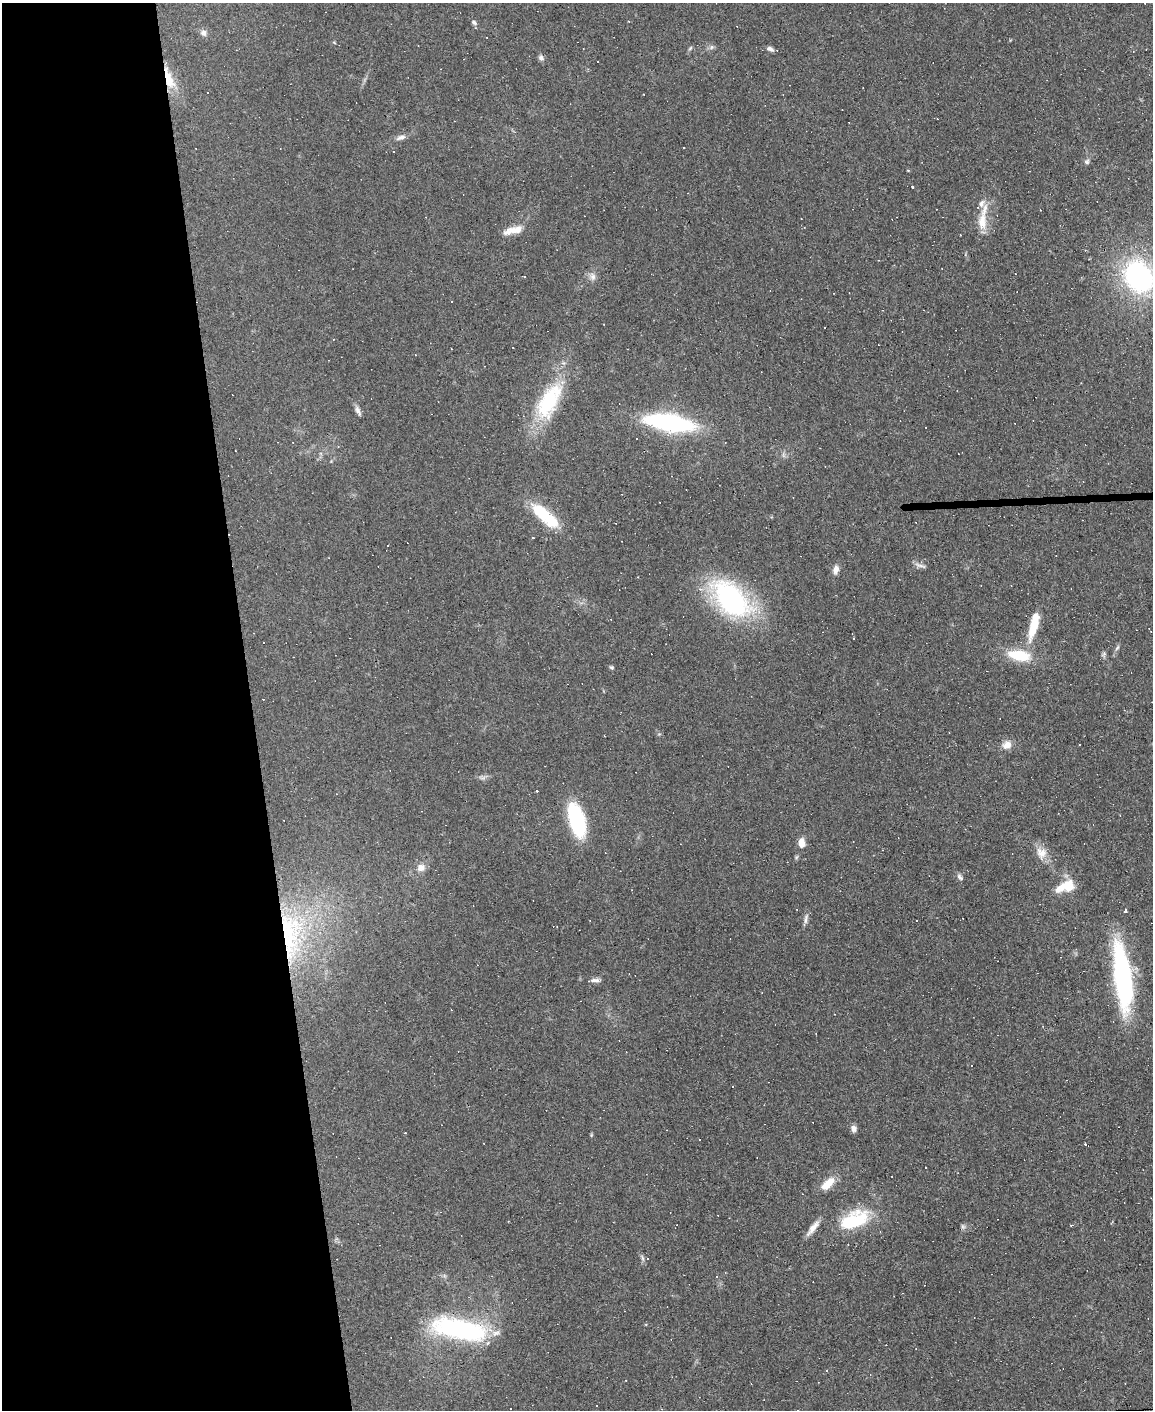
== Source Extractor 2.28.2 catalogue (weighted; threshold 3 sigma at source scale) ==
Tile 5 of 4 x 3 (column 1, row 2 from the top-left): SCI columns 1-1151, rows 1641-3048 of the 4603 x 4581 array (HDU 1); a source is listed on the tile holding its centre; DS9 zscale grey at full resolution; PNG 1155 x 1412 px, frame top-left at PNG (2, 3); no overlay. Shown black and unused: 22% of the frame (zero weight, under 3 of 4 exposures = <1% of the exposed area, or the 3 px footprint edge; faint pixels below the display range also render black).
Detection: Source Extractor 2.28.2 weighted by HDU 2 'WHT'; one run over the whole footprint, this tile lists its part. Background 0.0782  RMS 0.0055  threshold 0.0248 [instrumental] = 3 sigma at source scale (4.5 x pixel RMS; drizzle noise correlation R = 1.50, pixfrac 1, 0.05/0.05 arcsec/px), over >= 5 px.
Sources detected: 94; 30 cosmic-ray / hot-pixel residue — not listed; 6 inside a brighter listed object's ellipse — not listed separately; the other 58 listed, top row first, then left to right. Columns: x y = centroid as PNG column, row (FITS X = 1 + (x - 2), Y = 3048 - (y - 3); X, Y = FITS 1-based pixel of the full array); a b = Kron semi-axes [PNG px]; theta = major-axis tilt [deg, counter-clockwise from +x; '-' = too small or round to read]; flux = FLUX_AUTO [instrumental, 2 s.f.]
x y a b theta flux
629 21 3 2 - 0.46
474 22 8 5 -40 1.5
203 33 8 7 - 2.1
712 47 6 6 - 1.2
690 48 6 5 - 0.84
770 49 9 5 -22 1.8
541 58 8 7 - 1.6
169 78 30 9 -71 12
644 94 3 2 - 0.5
401 137 13 6 19 2.5
394 151 3 2 - 0.49
1087 162 7 7 - 1.3
912 187 3 3 - 1.5
982 221 25 11 -89 9.4
512 230 26 9 22 6.9
524 276 3 3 - 1.1
593 277 10 8 76 2.6
1139 277 30 24 -59 96
451 302 3 2 - 0.51
549 401 55 24 63 44
358 411 13 5 -65 2.1
670 423 47 16 -9 81
544 515 39 13 -40 25
920 565 20 3 -18 1.8
836 570 11 7 75 3.2
731 600 40 23 -46 110
1034 625 31 8 76 17
854 638 3 2 - 0.78
264 642 3 3 - 0.71
1117 648 9 4 54 1.1
1019 655 27 12 -10 18
611 667 5 5 - 0.88
263 699 3 2 - 0.68
1007 745 12 9 42 4.5
483 778 7 4 19 1.3
336 794 3 2 - 0.32
577 820 29 12 -74 58
801 843 10 7 -87 5
1041 853 16 14 -69 6.5
421 867 11 9 19 3.8
960 877 10 5 -51 1.5
1068 887 19 16 89 10
1125 910 3 3 - 1.1
806 919 15 5 79 2.1
290 934 72 29 -89 71
1122 978 70 16 -83 94
595 980 14 5 -2 2.1
816 1034 3 2 - 0.33
853 1128 9 7 -71 2.3
828 1184 18 8 39 8.8
854 1220 37 19 25 30
1071 1225 3 2 - 0.99
963 1226 6 6 - 1.1
813 1228 23 6 51 4.7
642 1258 9 4 -69 1.3
459 1329 50 17 -12 94
826 1370 4 3 - 0.55
597 1406 2 2 - 0.51
Overlapping masked pixels (flux is a lower limit): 2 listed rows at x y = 169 78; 290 934
Isophote crosses this tile's border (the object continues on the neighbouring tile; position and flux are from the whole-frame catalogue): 1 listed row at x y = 1139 277